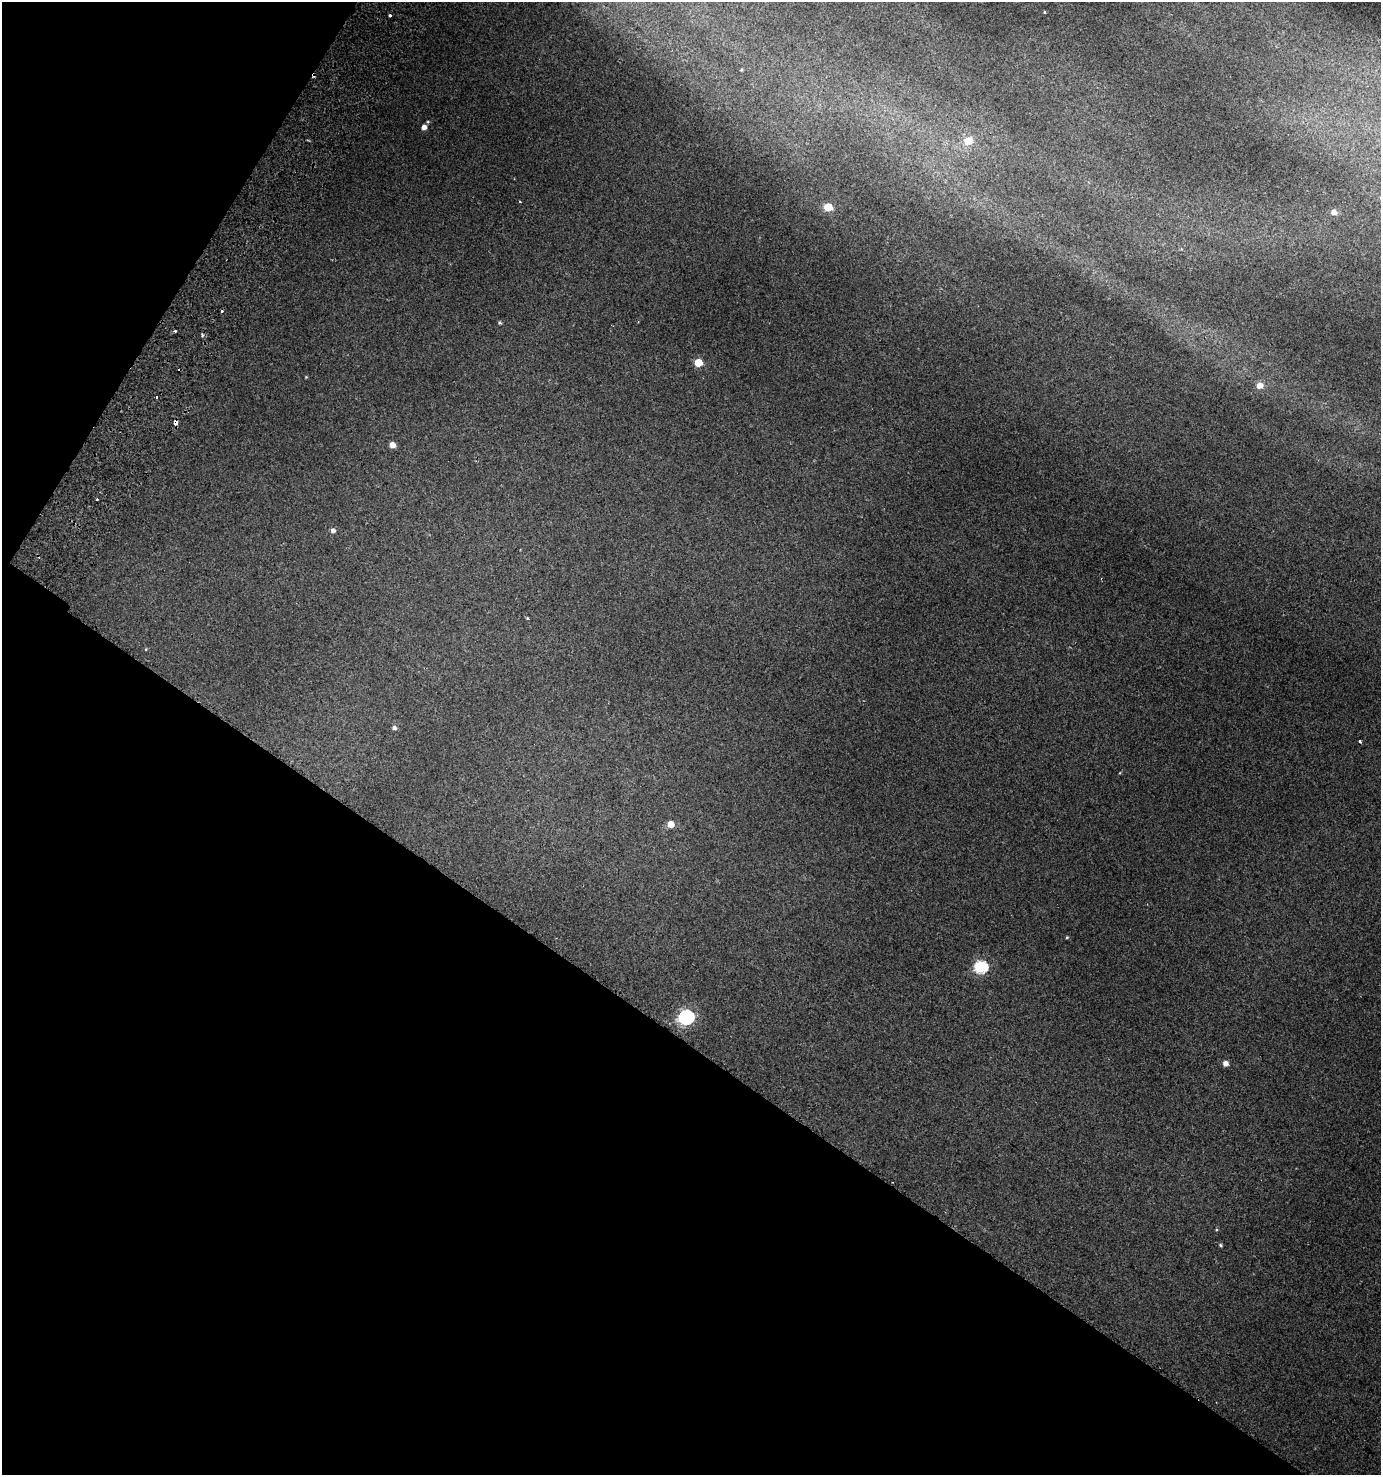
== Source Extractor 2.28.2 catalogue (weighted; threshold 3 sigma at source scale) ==
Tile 9 of 4 x 4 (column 1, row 3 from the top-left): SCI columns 253-1631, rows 1525-2997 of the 6088 x 5990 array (HDU 1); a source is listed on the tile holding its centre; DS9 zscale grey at full resolution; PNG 1383 x 1477 px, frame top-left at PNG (2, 2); no overlay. Shown black and unused: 34% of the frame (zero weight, under 2 of 3 exposures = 4% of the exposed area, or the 3 px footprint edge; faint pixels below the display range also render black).
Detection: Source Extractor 2.28.2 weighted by HDU 2 'WHT'; one run over the whole footprint, this tile lists its part. Background 0.0164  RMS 0.0048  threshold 0.0215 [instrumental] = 3 sigma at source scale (4.5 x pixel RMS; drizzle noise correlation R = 1.50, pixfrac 1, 0.0396/0.0396 arcsec/px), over >= 5 px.
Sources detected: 32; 5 cosmic-ray / hot-pixel residue — not listed; the other 27 listed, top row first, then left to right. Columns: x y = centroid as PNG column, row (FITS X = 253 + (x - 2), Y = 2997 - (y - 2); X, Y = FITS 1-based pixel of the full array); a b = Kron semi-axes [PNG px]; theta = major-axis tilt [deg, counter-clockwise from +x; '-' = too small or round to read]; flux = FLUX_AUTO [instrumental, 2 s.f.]
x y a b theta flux
1044 12 4 3 - 0.37
390 15 3 3 - 4.4
742 70 3 3 - 0.53
424 127 5 4 - 2.7
968 141 6 6 - 11
520 202 3 3 - 0.99
828 207 5 5 - 11
1334 212 6 5 - 2.4
500 322 4 4 - 0.67
175 331 3 3 - 3.2
202 335 4 4 - 0.78
698 362 5 5 - 12
306 377 4 4 - 0.38
1260 386 7 6 - 3.9
176 422 4 4 - 2.8
392 445 5 5 - 3.8
333 531 5 5 - 1.6
527 618 3 2 - 0.63
146 649 4 3 - 0.32
394 728 5 4 - 1.3
1360 741 3 3 - 1
671 824 5 5 - 5.6
1067 937 4 3 - 0.42
981 967 6 6 - 60
686 1017 7 6 - 100
1225 1063 5 5 - 2.6
1221 1245 5 4 - 0.66
Overlapping masked pixels (flux is a lower limit): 1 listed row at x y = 176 422